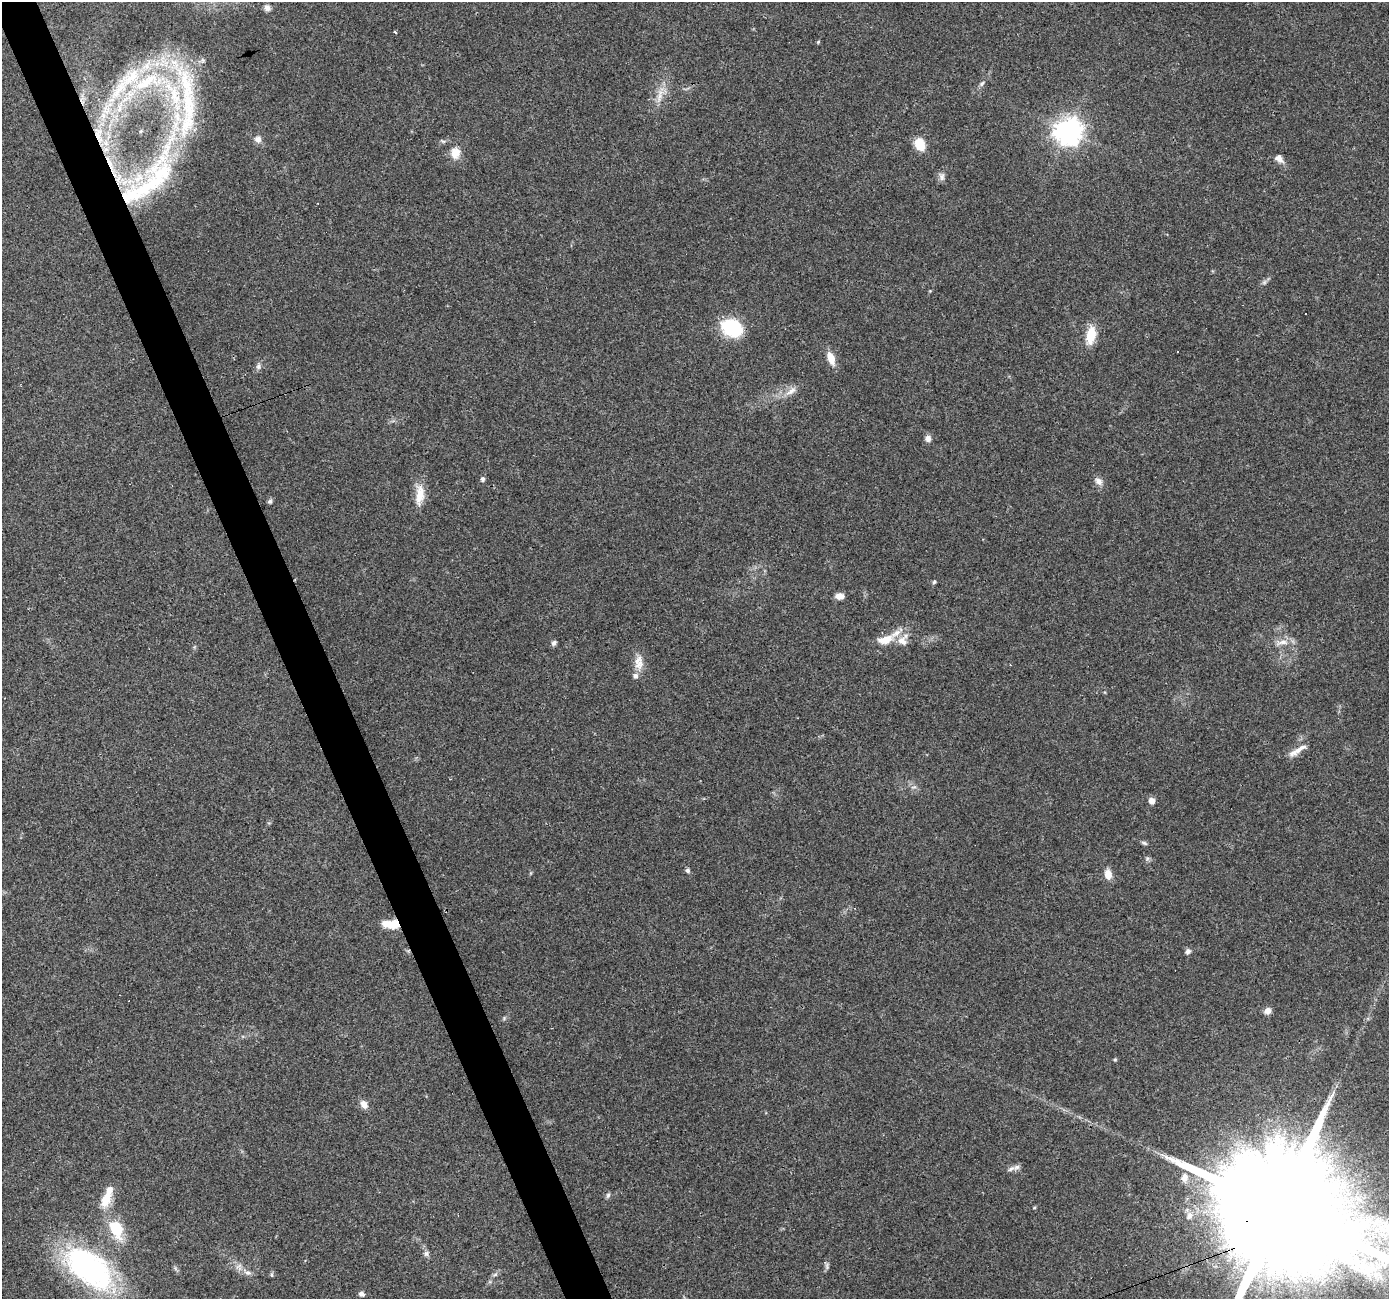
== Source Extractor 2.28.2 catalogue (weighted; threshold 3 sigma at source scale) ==
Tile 11 of 4 x 4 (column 3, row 3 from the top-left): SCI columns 2775-4161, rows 1373-2669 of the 5548 x 5393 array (HDU 1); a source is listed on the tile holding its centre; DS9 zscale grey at full resolution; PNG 1391 x 1301 px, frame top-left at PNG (2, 2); no overlay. Shown black and unused: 3% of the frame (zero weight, under 3 of 4 exposures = <1% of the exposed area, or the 3 px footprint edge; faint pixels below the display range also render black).
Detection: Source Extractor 2.28.2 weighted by HDU 2 'WHT'; one run over the whole footprint, this tile lists its part. Background 0.0248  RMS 0.0038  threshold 0.017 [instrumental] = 3 sigma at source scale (4.5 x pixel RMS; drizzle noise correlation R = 1.50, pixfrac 1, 0.0396/0.0396 arcsec/px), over >= 5 px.
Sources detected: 77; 1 inside a brighter object's white glare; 5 cosmic-ray / hot-pixel residue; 1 long thin detection or spike segment (spike, bleed or trail) — not listed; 12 inside a brighter listed object's ellipse — not listed separately; the other 58 listed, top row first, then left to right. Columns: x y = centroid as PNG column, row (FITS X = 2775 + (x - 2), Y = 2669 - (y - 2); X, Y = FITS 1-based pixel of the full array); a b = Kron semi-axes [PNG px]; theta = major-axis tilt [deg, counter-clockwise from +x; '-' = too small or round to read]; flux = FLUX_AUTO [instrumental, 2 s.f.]
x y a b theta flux
267 8 9 7 -43 1.5
818 42 5 4 - 0.45
148 82 57 21 18 40
982 84 9 5 46 0.96
660 96 11 6 -89 2.4
119 109 11 6 77 2.4
1068 131 9 9 - 390
98 134 23 11 -89 8.9
258 139 10 9 - 2.1
920 144 10 7 -62 11
455 153 15 12 90 4.5
1279 158 12 8 -39 2.2
942 177 11 7 -72 1.5
151 183 133 41 59 92
1264 282 7 6 - 0.91
1305 314 3 3 - 2.4
732 328 22 16 -24 22
1091 335 23 11 81 7.6
1177 351 3 3 - 0.76
831 358 15 8 -70 4.7
258 366 9 7 76 1.3
791 391 18 8 35 3.1
928 438 7 6 - 2
483 479 6 5 - 0.88
1099 482 11 8 -44 2
420 495 29 11 85 6.1
270 501 6 5 - 0.76
934 582 6 4 71 0.61
840 596 8 6 2 3.1
885 640 21 10 14 6.5
1282 642 20 7 11 3.3
554 643 6 5 - 1.2
639 664 15 11 49 3.9
1301 748 23 7 31 3.3
914 787 9 3 5 0.73
1152 801 6 5 - 2.7
1144 843 8 4 -25 0.74
688 870 6 6 - 0.81
1108 874 12 9 -81 3.4
387 924 15 10 4 5
1188 951 7 6 - 1.2
1267 1011 8 7 - 2
1115 1060 5 4 - 0.44
364 1104 11 8 -56 2.5
1017 1167 11 7 25 1.6
1184 1178 12 9 80 2.3
608 1195 8 5 73 0.83
106 1199 24 11 67 7.4
1034 1208 5 3 - 0.37
1281 1209 48 27 15 26000
116 1229 19 12 -65 14
426 1253 7 7 - 1.1
827 1266 10 5 -90 0.88
89 1268 65 34 -39 78
248 1273 10 7 -11 1.6
272 1275 7 3 82 0.54
495 1275 7 4 3 0.63
361 1294 7 5 -29 1.1
Overlapping masked pixels (flux is a lower limit): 3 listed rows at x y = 98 134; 151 183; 1281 1209
Isophote crosses this tile's border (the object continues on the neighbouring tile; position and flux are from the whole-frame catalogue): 1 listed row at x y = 1281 1209